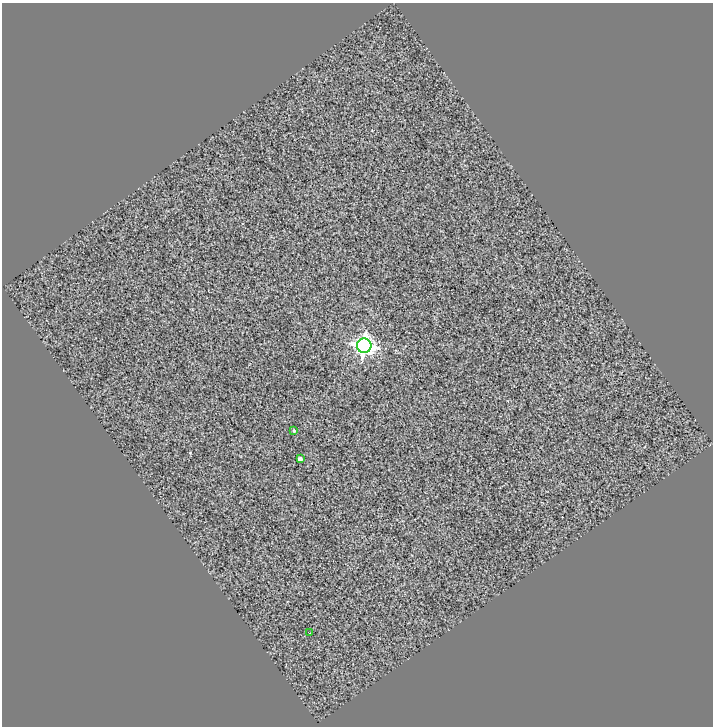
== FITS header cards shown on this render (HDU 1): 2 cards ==
NAXIS1  =                  711
NAXIS2  =                  724

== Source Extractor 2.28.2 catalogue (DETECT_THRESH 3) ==
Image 711 x 724 px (HDU 1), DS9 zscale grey, 1 PNG px = 1 image px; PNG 715 x 728 px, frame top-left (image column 1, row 724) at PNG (2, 3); each listed source drawn as its Kron ellipse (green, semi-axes under 4 px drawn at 4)
Background 0.0158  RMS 3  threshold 8.93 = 3 sigma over >= 5 px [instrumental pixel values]
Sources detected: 4; all 4 listed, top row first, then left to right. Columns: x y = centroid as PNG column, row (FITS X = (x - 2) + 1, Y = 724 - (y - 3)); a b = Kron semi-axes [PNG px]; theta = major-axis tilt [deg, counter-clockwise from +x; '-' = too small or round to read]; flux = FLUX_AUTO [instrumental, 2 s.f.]
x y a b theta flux
364 346 7 7 - 88000
294 430 3 3 - 250
300 459 4 3 - 900
310 633 3 2 - 150